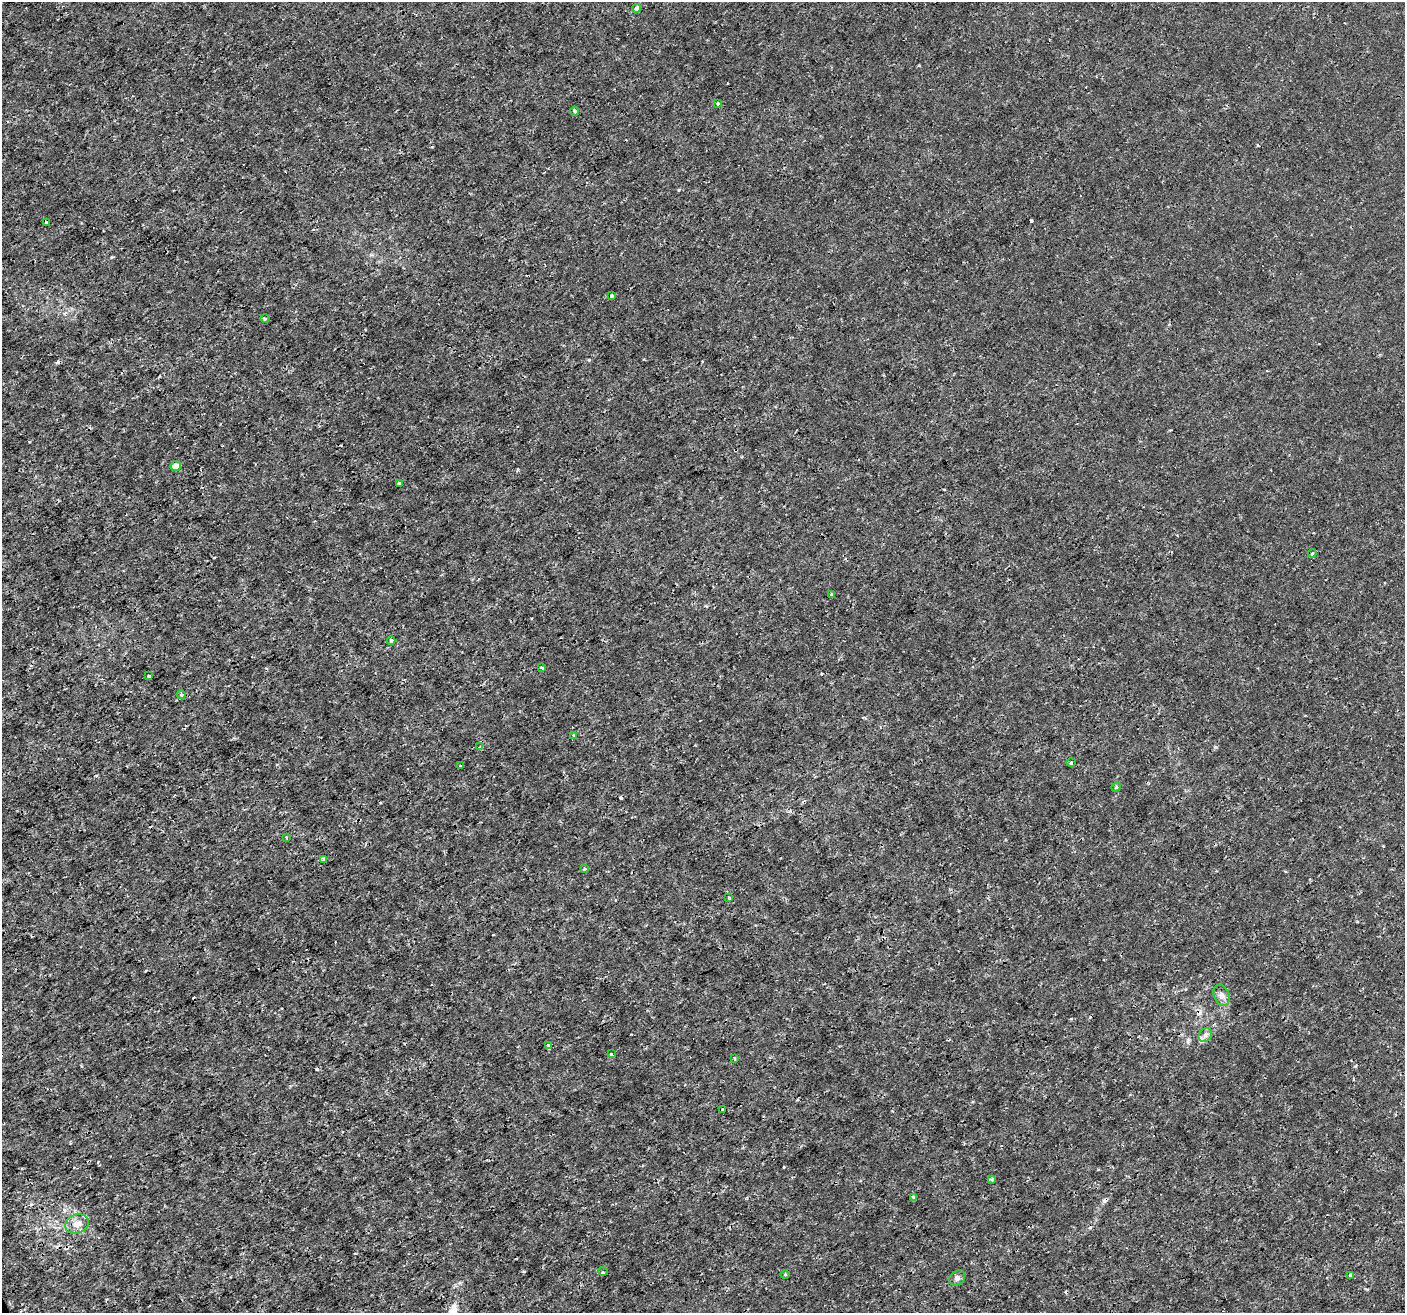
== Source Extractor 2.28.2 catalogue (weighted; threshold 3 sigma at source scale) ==
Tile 7 of 4 x 4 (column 3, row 2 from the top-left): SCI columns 2811-4213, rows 2767-4077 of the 5617 x 5474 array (HDU 1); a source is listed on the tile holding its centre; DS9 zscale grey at full resolution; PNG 1407 x 1315 px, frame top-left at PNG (2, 2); each listed source drawn as its Kron ellipse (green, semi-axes under 4 px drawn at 4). Shown black and unused: <1% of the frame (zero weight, under 3 of 4 exposures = <1% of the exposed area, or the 3 px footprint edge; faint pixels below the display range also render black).
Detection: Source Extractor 2.28.2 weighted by HDU 2 'WHT'; one run over the whole footprint, this tile lists its part. Background 1.53e-06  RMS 7.6e-04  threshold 0.00341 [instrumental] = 3 sigma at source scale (4.5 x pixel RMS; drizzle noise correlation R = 1.50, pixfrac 1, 0.0396/0.0396 arcsec/px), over >= 5 px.
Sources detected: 44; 8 cosmic-ray / hot-pixel residue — neither listed nor drawn; the other 36 listed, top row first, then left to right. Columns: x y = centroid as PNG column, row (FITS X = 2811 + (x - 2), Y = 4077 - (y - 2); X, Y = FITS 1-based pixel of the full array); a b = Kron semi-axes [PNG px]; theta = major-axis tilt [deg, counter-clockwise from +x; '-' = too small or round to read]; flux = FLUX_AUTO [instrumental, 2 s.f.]
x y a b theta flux
637 8 4 4 - 0.2
718 103 3 3 - 0.15
575 111 4 3 - 0.2
47 222 3 3 - 0.22
612 296 3 3 - 0.15
265 319 5 3 - 0.083
176 466 5 5 - 0.56
399 483 3 3 - 0.4
1312 553 4 3 - 0.095
832 594 4 3 - 0.075
391 641 4 3 - 0.12
542 667 4 3 - 0.081
149 676 3 3 - 0.22
181 695 4 3 - 0.1
573 735 3 3 - 0.076
480 747 4 4 - 0.085
1071 762 4 3 - 0.076
461 766 3 2 - 0.073
1116 787 5 4 - 0.084
286 837 3 2 - 0.081
324 860 3 3 - 0.11
584 869 4 3 - 0.087
729 898 3 3 - 0.16
1222 995 11 7 -69 0.34
1205 1035 7 6 - 0.25
548 1046 4 4 - 0.097
611 1054 3 3 - 0.098
734 1058 3 3 - 0.08
723 1110 3 3 - 0.17
992 1179 4 3 - 0.14
913 1197 3 2 - 0.073
77 1224 12 9 18 0.59
603 1272 5 3 - 0.076
785 1274 4 3 - 0.071
1350 1275 3 3 - 0.22
957 1278 8 7 - 0.24